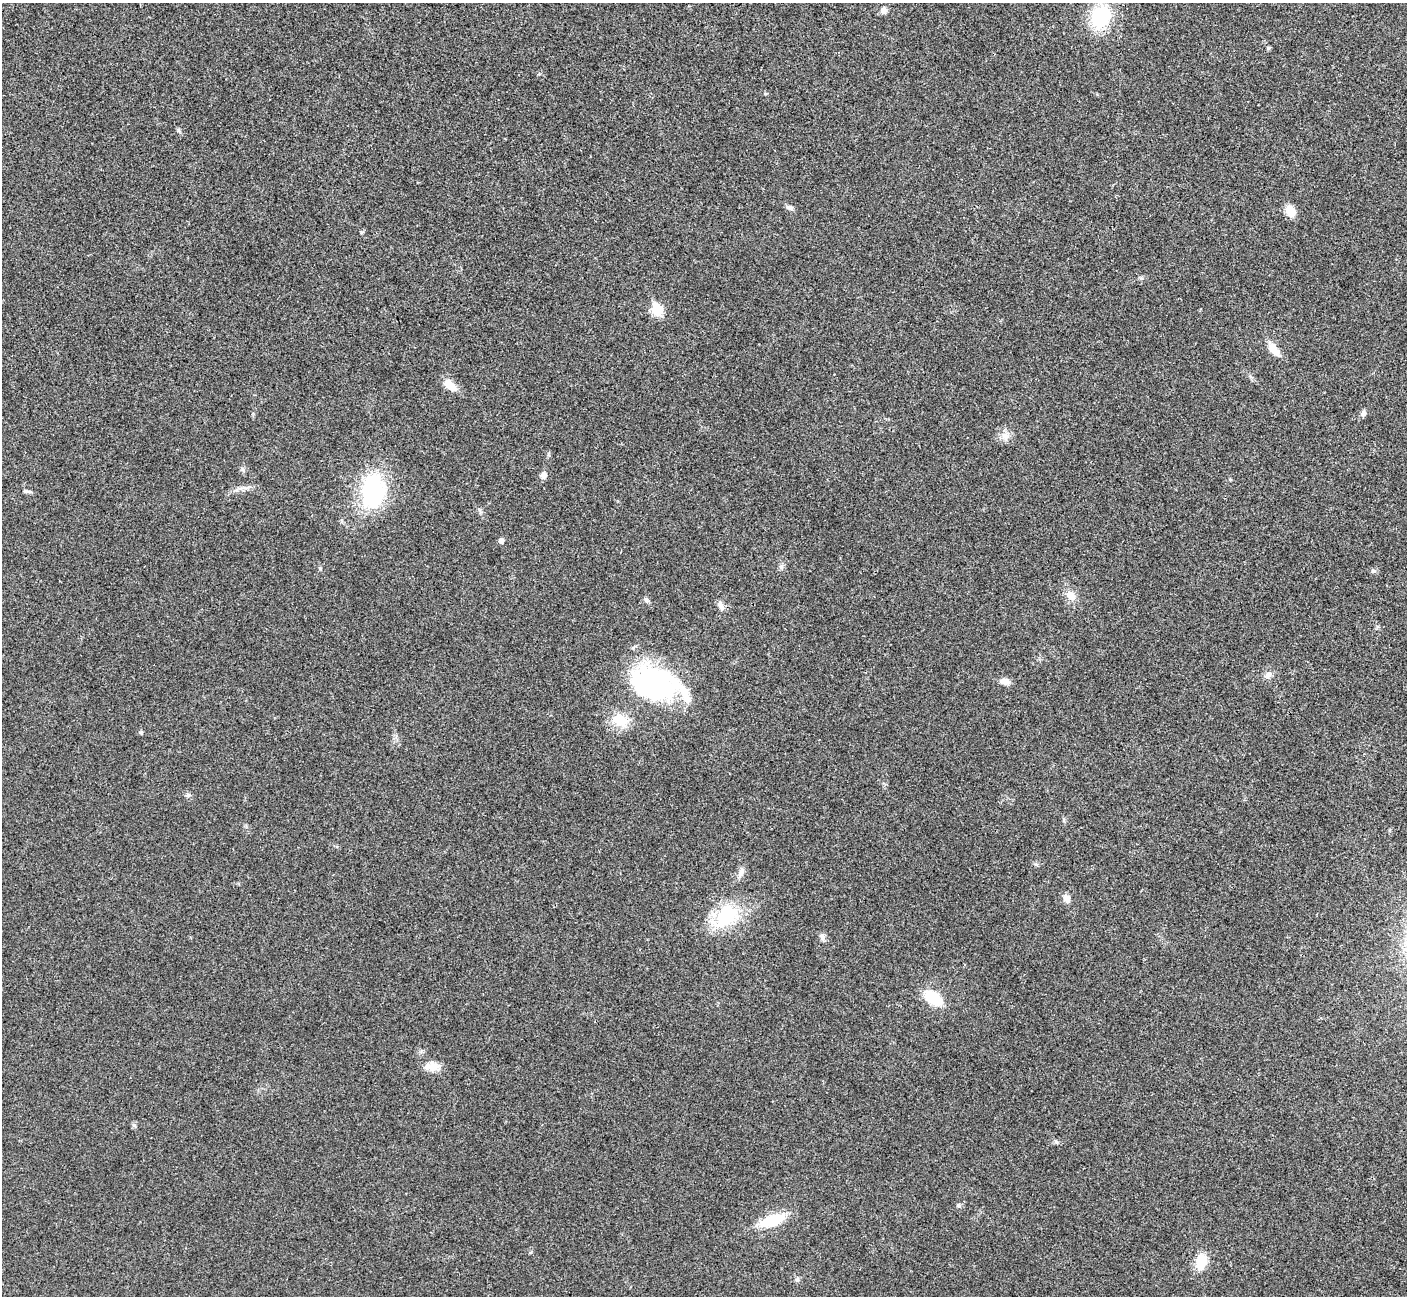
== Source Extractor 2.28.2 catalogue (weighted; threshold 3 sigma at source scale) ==
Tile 10 of 4 x 4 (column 2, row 3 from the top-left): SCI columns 1410-2814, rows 1460-2753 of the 5634 x 5628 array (HDU 1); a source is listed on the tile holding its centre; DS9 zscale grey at full resolution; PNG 1409 x 1298 px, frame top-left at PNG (2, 3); no overlay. Shown black and unused: <1% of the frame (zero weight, under 3 of 4 exposures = <1% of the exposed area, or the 3 px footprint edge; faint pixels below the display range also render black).
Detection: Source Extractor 2.28.2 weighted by HDU 2 'WHT'; one run over the whole footprint, this tile lists its part. Background 0.0215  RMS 0.0053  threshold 0.0237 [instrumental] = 3 sigma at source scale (4.5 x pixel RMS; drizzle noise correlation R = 1.50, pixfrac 1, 0.05/0.05 arcsec/px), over >= 5 px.
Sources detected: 36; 1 inside a brighter object's white glare — not listed; the other 35 listed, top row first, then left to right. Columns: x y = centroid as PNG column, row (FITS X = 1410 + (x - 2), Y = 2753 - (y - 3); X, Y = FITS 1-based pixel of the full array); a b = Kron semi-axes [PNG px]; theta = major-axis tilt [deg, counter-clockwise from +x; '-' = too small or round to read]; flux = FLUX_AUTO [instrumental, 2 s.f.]
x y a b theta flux
883 10 8 7 - 2.6
1100 17 19 15 64 35
789 208 9 6 -22 1.7
1290 211 14 9 -69 6.6
657 310 7 6 - 31
1274 350 20 10 -55 6
450 385 16 9 -37 6.7
1363 413 8 6 56 1.8
1005 436 11 9 -54 3.6
543 475 8 7 - 2.5
1230 479 5 3 - 0.51
26 491 7 5 -18 0.98
373 491 37 23 86 52
501 541 5 5 - 2.2
781 567 6 5 - 1.1
1374 571 7 5 15 1.1
1071 595 15 10 -42 4.9
646 600 8 5 -37 1.1
721 606 12 7 -65 2.7
1268 675 9 7 38 2.6
1004 681 12 8 -1 3.2
654 685 73 39 -13 87
619 720 20 16 -29 11
188 795 7 4 17 0.85
741 872 12 6 79 2.5
1066 898 10 8 -67 2.9
726 916 39 25 41 29
822 937 10 6 -67 1.8
933 998 16 9 -37 21
433 1067 15 14 - 5.8
134 1125 6 4 -43 0.9
1056 1142 6 5 - 0.95
958 1205 6 5 - 0.93
773 1220 26 11 20 18
1201 1262 15 10 73 13
Unlisted compact peaks at least as high as the median listed source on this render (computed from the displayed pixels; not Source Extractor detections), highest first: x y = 178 130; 141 732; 320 568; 797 1280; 1268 48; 765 94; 548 454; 480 510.